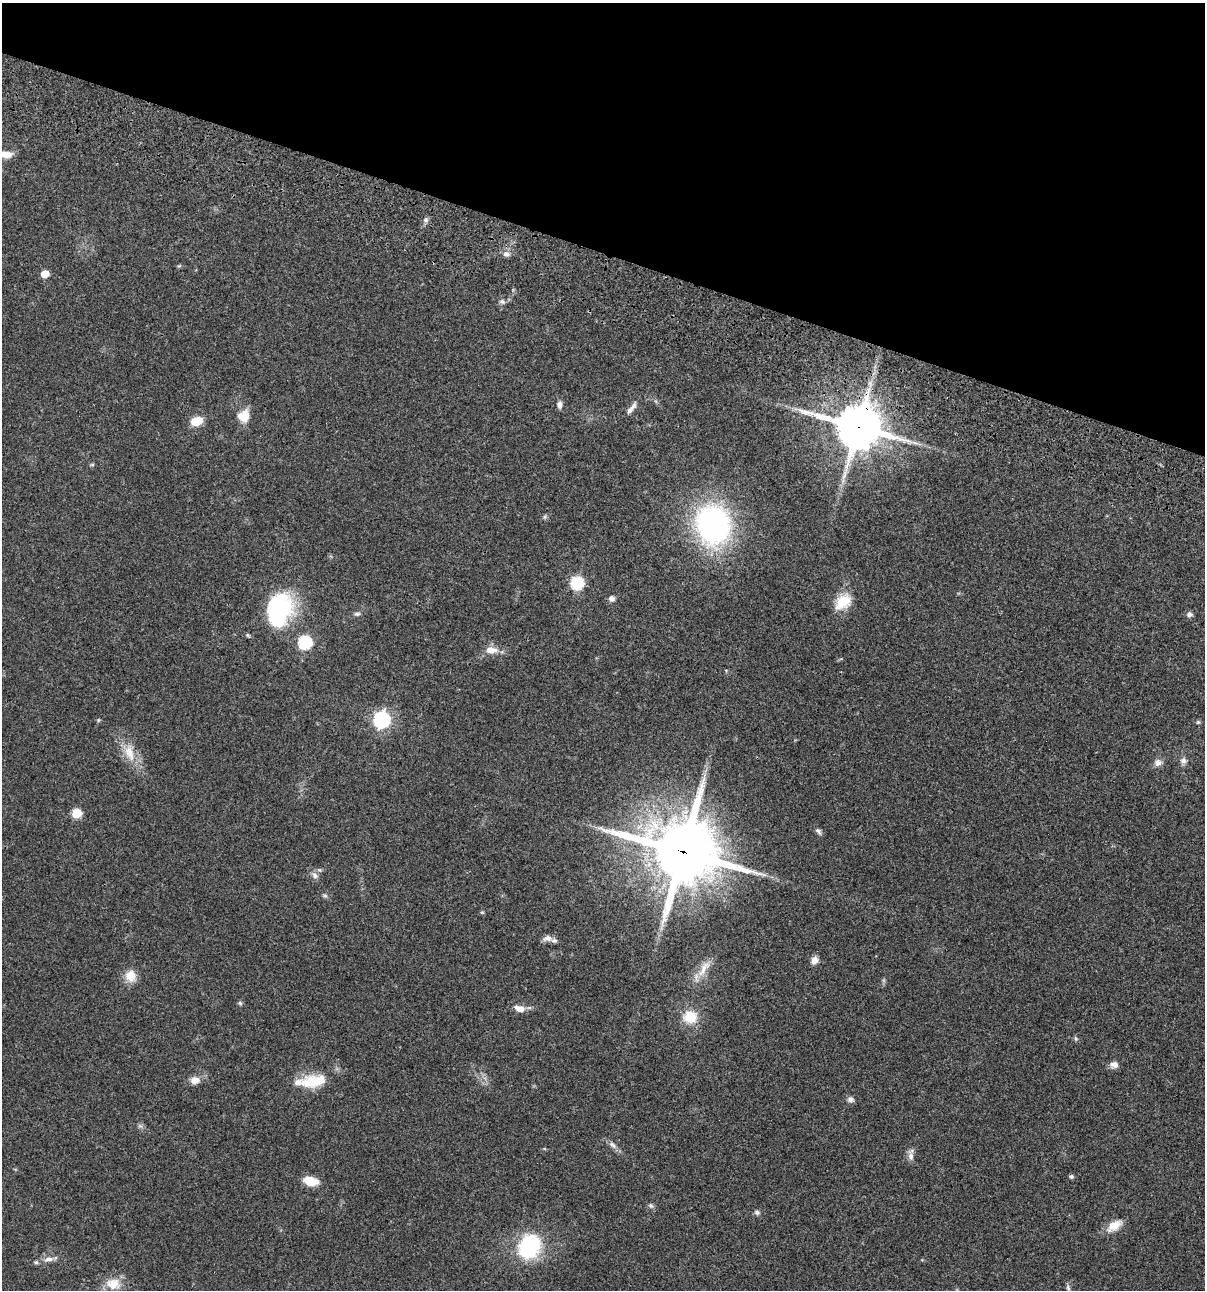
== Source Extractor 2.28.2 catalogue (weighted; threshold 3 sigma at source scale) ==
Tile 2 of 4 x 4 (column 2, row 1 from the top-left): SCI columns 1437-2639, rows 3985-5272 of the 5404 x 5390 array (HDU 1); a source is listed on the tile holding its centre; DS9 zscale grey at full resolution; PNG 1207 x 1292 px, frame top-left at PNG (2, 3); no overlay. Shown black and unused: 20% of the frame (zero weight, under 3 of 4 exposures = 9% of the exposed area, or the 3 px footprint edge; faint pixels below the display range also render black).
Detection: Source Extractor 2.28.2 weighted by HDU 2 'WHT'; one run over the whole footprint, this tile lists its part. Background 0.0472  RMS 0.0054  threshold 0.0242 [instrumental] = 3 sigma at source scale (4.5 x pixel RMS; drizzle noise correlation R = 1.50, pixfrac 1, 0.05/0.05 arcsec/px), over >= 5 px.
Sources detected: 62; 1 inside a brighter object's white glare — not listed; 3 inside a brighter listed object's ellipse — not listed separately; the other 58 listed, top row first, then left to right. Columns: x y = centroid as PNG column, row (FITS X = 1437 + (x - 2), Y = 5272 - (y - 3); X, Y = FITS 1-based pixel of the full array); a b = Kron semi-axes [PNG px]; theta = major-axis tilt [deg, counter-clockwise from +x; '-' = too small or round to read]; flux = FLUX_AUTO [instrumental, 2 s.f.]
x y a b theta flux
6 154 14 7 -1 5.2
425 220 6 6 - 1.5
506 254 10 6 6 1.9
179 266 6 4 18 0.58
45 274 6 5 - 7.6
502 302 8 7 - 1.7
559 405 9 6 88 2
630 410 16 7 54 2.7
244 416 14 13 - 8.3
196 421 11 8 21 10
858 427 16 13 -15 2100
92 465 6 4 0 0.62
545 517 6 5 - 0.89
713 525 30 25 -80 150
577 583 7 6 - 56
612 599 8 7 - 1.7
843 602 22 15 41 12
278 609 33 25 76 63
357 614 8 5 -1 1.2
1189 614 8 7 - 1.6
305 642 7 6 - 69
491 650 17 9 -4 5.3
98 720 6 4 89 0.58
382 720 7 7 - 160
1198 722 5 5 - 0.77
129 752 27 13 -75 10
1183 761 9 8 - 2.2
1158 763 11 10 - 2.6
76 813 6 6 - 20
818 831 10 6 -48 1.5
683 852 22 20 -20 4500
315 875 10 7 -58 2.3
325 896 7 5 -28 0.99
482 912 5 5 - 0.62
547 938 13 8 5 2.7
814 960 8 7 - 3.9
704 968 30 9 58 7.4
131 976 15 14 - 6.4
240 1003 6 5 - 0.87
520 1009 13 8 -17 4.6
690 1017 17 16 - 12
1076 1039 7 4 -59 0.84
1114 1065 10 8 -5 2.7
195 1080 12 9 8 4.2
312 1081 23 17 11 14
850 1099 9 7 -22 1.8
140 1126 8 4 -36 1.1
613 1145 13 6 -42 2.3
911 1156 14 7 -78 2.9
1071 1176 5 4 - 1.1
311 1181 15 9 -13 9.6
651 1206 8 7 - 1.2
757 1212 7 6 - 1.3
1114 1226 21 11 36 6.7
529 1246 27 21 61 42
49 1259 15 6 7 2.9
113 1284 20 15 -2 8.1
1068 1288 10 5 -79 1.4
Overlapping masked pixels (flux is a lower limit): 2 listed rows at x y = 858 427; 683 852
Isophote crosses this tile's border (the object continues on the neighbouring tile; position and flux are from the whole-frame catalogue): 1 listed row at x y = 6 154